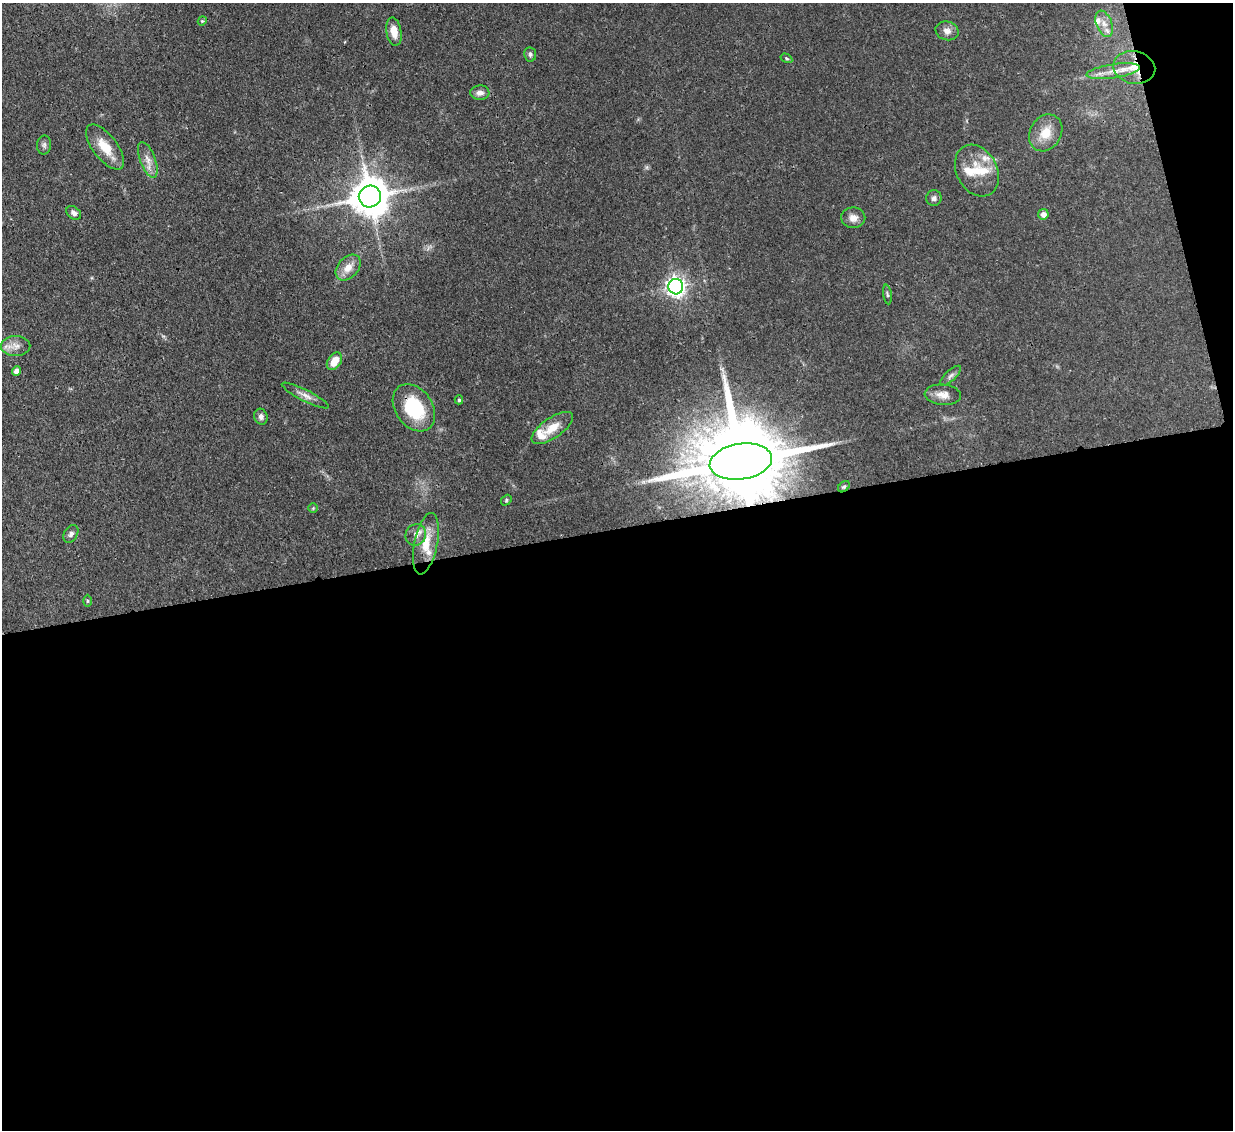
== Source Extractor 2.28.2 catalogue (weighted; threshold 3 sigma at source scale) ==
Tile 16 of 4 x 4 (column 4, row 4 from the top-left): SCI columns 3773-5003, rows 214-1341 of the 5081 x 5061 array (HDU 1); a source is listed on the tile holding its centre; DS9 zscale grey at full resolution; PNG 1235 x 1132 px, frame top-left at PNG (2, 3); each listed source drawn as its Kron ellipse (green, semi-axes under 4 px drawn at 4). Shown black and unused: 55% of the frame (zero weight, under 3 of 4 exposures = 9% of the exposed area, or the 3 px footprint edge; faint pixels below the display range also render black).
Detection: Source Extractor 2.28.2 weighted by HDU 2 'WHT'; one run over the whole footprint, this tile lists its part. Background 0.0967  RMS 0.0047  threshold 0.021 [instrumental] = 3 sigma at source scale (4.5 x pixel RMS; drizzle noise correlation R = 1.50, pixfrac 1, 0.05/0.05 arcsec/px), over >= 5 px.
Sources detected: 46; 6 inside a brighter listed object's ellipse — not listed separately; the other 40 listed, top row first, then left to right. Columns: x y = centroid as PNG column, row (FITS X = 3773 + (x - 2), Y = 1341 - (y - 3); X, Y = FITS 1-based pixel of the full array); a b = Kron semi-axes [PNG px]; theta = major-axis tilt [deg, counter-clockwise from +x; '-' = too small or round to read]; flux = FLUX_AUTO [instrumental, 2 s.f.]
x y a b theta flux
202 21 5 3 - 0.49
1104 24 13 8 -69 3.8
394 31 14 7 -80 5.3
947 31 11 9 -15 2.9
530 54 7 6 - 1.2
786 58 6 4 -32 0.62
1134 67 21 16 -11 12
1113 71 27 7 8 7
480 93 9 7 1 2.7
1046 133 19 15 59 8.6
44 145 9 7 88 1.4
105 147 27 12 -53 10
148 160 19 7 -70 4
977 170 27 20 -62 12
370 197 11 11 - 1300
934 198 8 7 - 1.6
74 213 8 6 -36 1.6
1043 214 5 5 - 2.5
853 218 12 10 0 3.2
348 267 15 10 47 5.4
676 287 7 7 - 240
887 294 10 3 -81 0.82
16 346 15 10 0 4.2
334 361 9 6 57 6.6
17 371 5 4 - 2.8
951 376 13 5 43 1.6
305 395 26 5 -27 3.2
943 395 18 10 -5 4.3
459 400 4 4 - 0.76
414 408 26 18 -54 27
261 417 8 6 -71 1.8
552 428 24 10 35 7.6
741 461 31 18 9 9200
844 487 6 4 46 0.78
506 500 6 4 50 0.69
313 508 5 5 - 0.55
71 534 10 6 58 1.5
416 535 11 10 - 3.2
426 544 31 11 78 11
87 601 6 4 90 0.65
Overlapping masked pixels (flux is a lower limit): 5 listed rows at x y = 1134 67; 370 197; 414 408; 741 461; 844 487